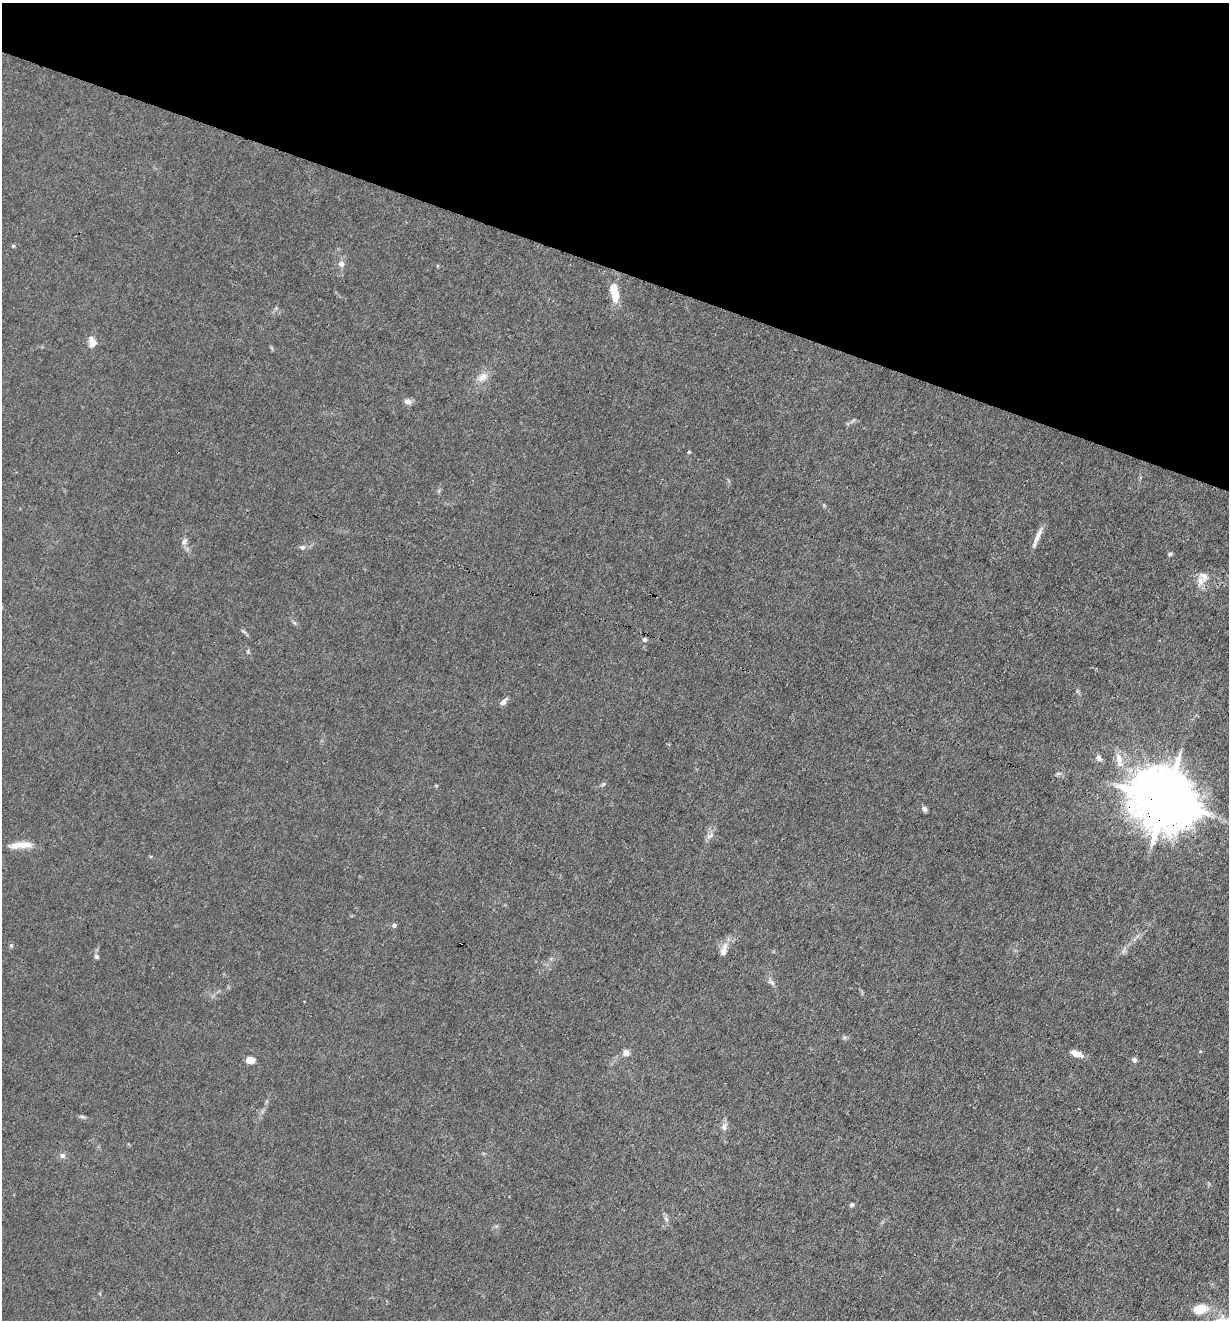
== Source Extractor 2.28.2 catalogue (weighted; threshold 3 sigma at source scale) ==
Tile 2 of 4 x 4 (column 2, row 1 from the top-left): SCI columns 1357-2583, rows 3956-5273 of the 5293 x 5273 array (HDU 1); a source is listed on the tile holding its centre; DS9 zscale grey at full resolution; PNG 1231 x 1322 px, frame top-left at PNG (2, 3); no overlay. Shown black and unused: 20% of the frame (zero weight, under 3 of 4 exposures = <1% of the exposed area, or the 3 px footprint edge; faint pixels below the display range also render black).
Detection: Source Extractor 2.28.2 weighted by HDU 2 'WHT'; one run over the whole footprint, this tile lists its part. Background 0.0242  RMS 0.003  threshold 0.0133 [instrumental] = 3 sigma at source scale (4.5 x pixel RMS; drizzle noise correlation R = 1.50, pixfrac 1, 0.05/0.05 arcsec/px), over >= 5 px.
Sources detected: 37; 2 inside a brighter listed object's ellipse — not listed separately; the other 35 listed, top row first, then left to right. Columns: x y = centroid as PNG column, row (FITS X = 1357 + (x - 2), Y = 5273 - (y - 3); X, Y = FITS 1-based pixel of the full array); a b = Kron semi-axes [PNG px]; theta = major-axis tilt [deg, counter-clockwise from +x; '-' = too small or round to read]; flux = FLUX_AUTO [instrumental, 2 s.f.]
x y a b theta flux
13 246 5 3 - 0.31
341 263 8 7 - 1.3
614 293 20 8 -81 5.9
93 342 11 11 - 1.9
483 377 14 9 37 2.4
407 401 10 7 -10 1.1
1037 536 25 6 65 2.3
184 541 10 6 58 0.94
302 547 7 5 -13 0.68
1170 554 6 4 23 0.46
1204 576 16 11 -48 2.7
645 639 6 5 - 0.55
503 702 9 5 50 1.5
1099 758 10 6 -62 0.99
1119 760 21 9 -79 3.4
1058 773 7 4 19 0.45
603 784 6 4 71 0.4
1165 800 18 15 -30 2400
924 809 7 6 - 0.85
710 836 12 4 31 0.87
24 845 27 7 1 3.8
394 925 5 5 - 0.62
11 945 5 4 - 0.4
724 951 17 7 75 2.3
96 956 7 5 -47 0.59
626 1053 10 8 -64 1.2
1076 1054 13 7 -16 2.3
1134 1059 6 5 - 0.72
250 1060 9 7 -4 2.3
82 1117 9 4 -9 0.51
724 1127 12 7 77 1.2
62 1156 7 7 - 0.87
851 1205 6 5 - 0.53
666 1219 7 4 -46 0.63
1200 1309 10 7 19 7.1
Overlapping masked pixels (flux is a lower limit): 1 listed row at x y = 1165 800